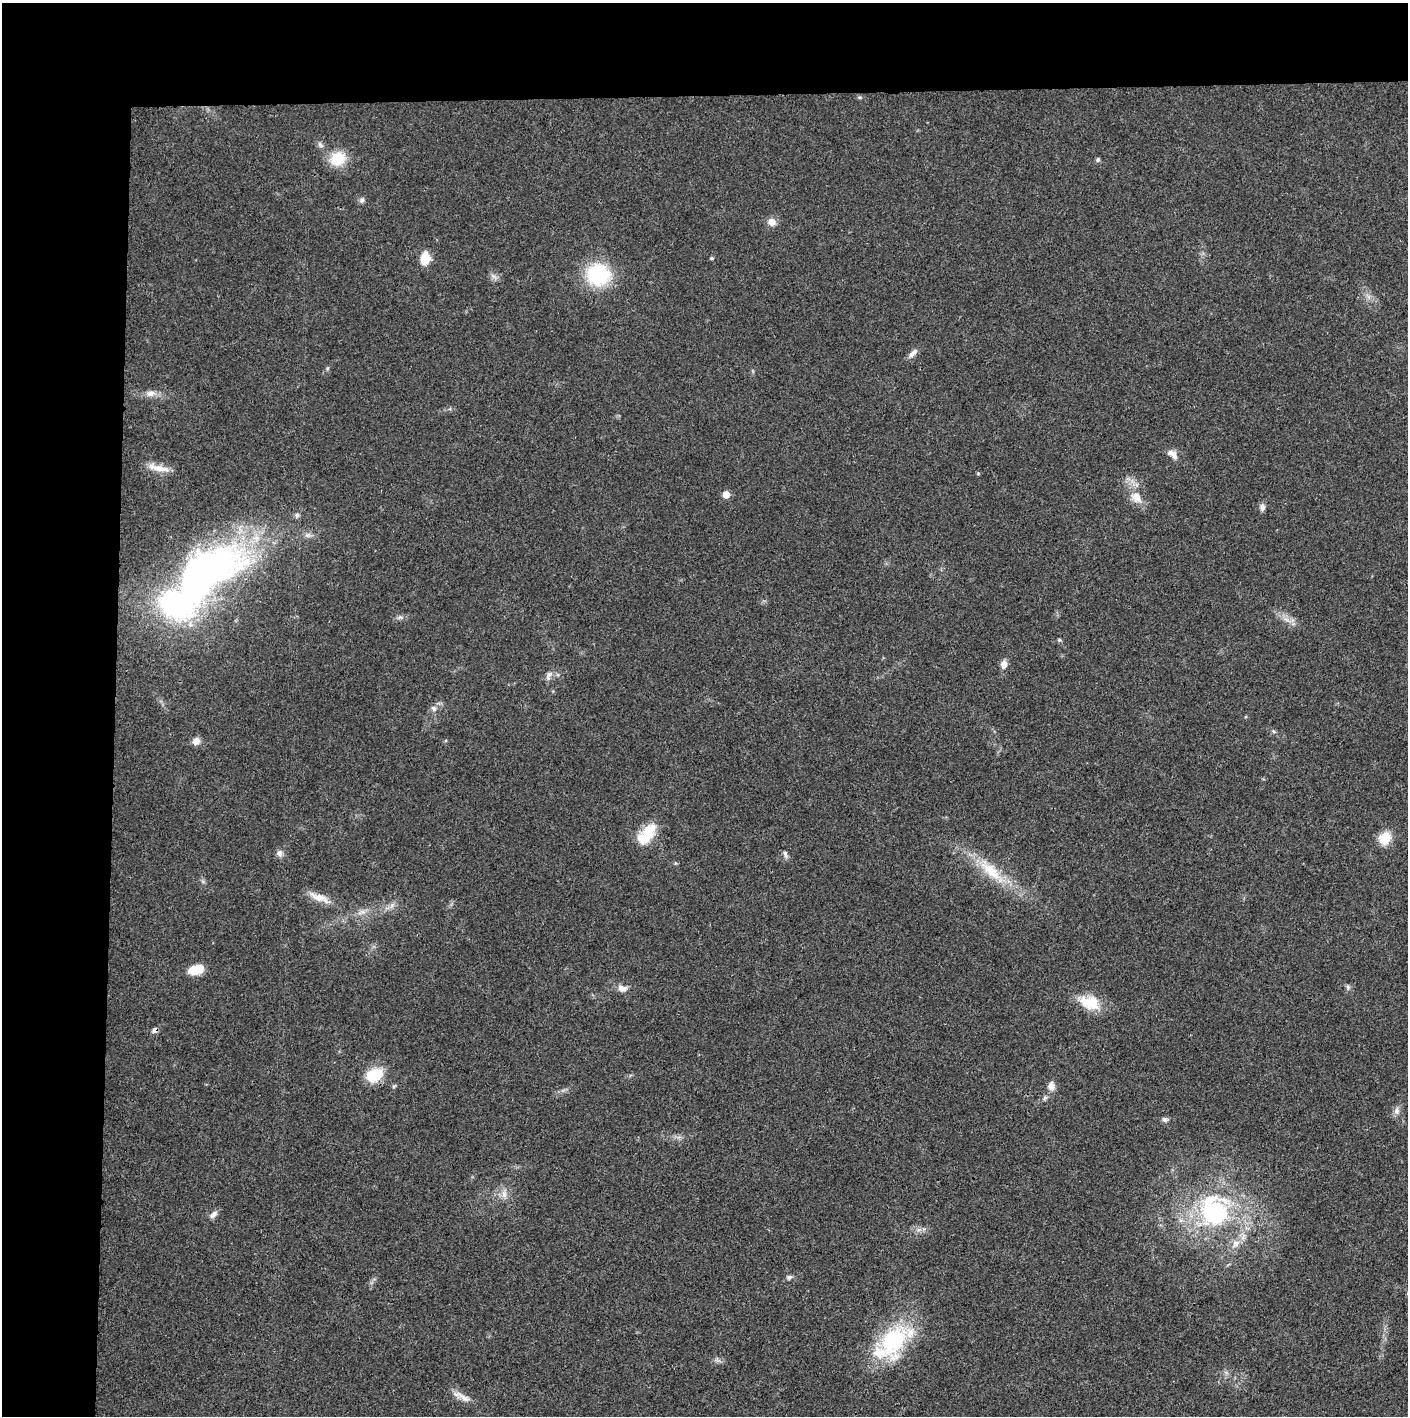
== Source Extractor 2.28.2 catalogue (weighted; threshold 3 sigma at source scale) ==
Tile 1 of 3 x 3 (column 1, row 1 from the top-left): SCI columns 4-1409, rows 2830-4243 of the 4221 x 4243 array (HDU 1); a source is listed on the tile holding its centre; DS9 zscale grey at full resolution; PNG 1410 x 1418 px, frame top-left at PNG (2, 3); no overlay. Shown black and unused: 14% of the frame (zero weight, under 3 of 4 exposures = <1% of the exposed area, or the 3 px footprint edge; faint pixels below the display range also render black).
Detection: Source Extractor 2.28.2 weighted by HDU 2 'WHT'; one run over the whole footprint, this tile lists its part. Background 0.0195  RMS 0.0041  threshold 0.0185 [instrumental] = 3 sigma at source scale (4.5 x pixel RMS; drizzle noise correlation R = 1.50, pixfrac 1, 0.05/0.05 arcsec/px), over >= 5 px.
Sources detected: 57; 3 inside a brighter object's white glare — not listed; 5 inside a brighter listed object's ellipse — not listed separately; the other 49 listed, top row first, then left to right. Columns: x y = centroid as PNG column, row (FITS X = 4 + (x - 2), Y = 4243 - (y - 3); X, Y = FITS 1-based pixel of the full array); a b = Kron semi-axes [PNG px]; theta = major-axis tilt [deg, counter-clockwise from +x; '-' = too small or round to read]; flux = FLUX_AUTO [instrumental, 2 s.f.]
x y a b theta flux
338 158 16 13 29 12
1098 159 6 5 - 0.8
362 200 7 6 - 1.2
772 222 11 10 - 2.9
425 258 11 8 82 8.8
712 258 4 3 - 0.67
598 274 19 18 - 35
493 276 10 5 -35 1.3
913 353 15 6 46 2.1
150 393 15 8 7 2.8
1174 456 12 8 -72 2.2
158 468 30 8 -13 5.2
978 473 5 3 - 0.39
726 495 6 6 - 4.3
1136 497 18 13 -55 5.9
1262 507 8 6 86 1.8
297 515 7 6 - 1
212 568 84 47 19 150
400 617 8 5 6 1.1
1286 619 10 6 -29 2.2
1059 640 6 5 - 0.57
1004 665 9 6 80 3
549 676 14 6 69 1.9
434 708 8 7 - 1.6
196 741 9 8 - 2.7
647 834 29 14 52 12
1385 838 13 11 50 8.4
279 853 9 8 - 1.7
785 854 11 5 -72 1.2
991 870 41 14 -42 16
319 897 29 9 -20 5.1
392 905 9 5 59 1.4
196 970 16 9 13 8
1348 987 7 5 -82 0.87
622 988 12 8 -20 2.8
1090 1002 28 17 -15 11
155 1030 7 6 - 1.5
374 1075 21 14 26 11
394 1086 6 4 44 0.58
1051 1086 10 8 -89 3
1397 1111 11 7 84 1.9
1165 1120 9 6 -18 1.1
504 1194 12 7 -89 2.4
1215 1213 44 40 4 55
213 1214 12 7 47 1.9
919 1230 7 4 -17 1.1
789 1277 7 6 - 1
893 1340 47 31 68 38
464 1398 22 7 -33 3.6
Overlapping masked pixels (flux is a lower limit): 1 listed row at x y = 155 1030